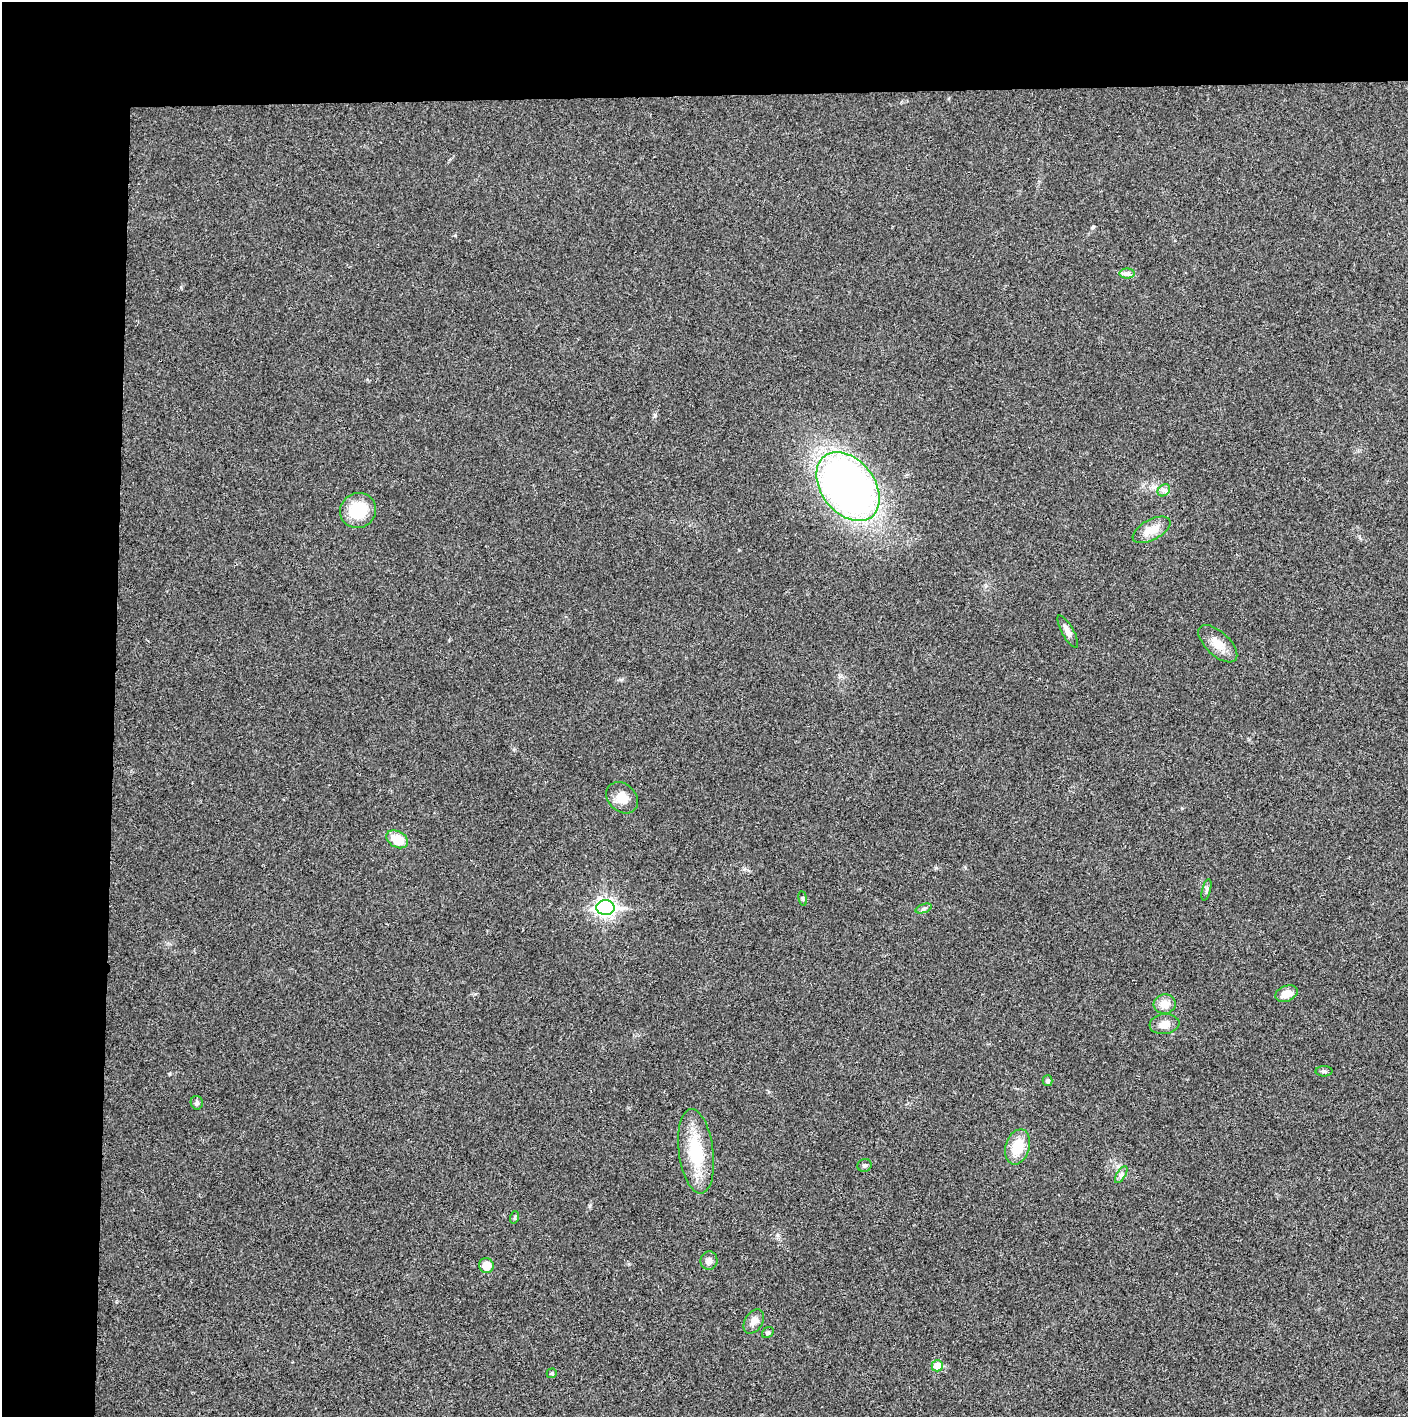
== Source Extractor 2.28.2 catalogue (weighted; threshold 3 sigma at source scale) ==
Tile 1 of 3 x 3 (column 1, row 1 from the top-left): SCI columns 4-1409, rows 2833-4247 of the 4222 x 4247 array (HDU 1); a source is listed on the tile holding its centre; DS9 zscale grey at full resolution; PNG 1410 x 1419 px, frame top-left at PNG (2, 2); each listed source drawn as its Kron ellipse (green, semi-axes under 4 px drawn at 4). Shown black and unused: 14% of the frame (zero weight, under 3 of 4 exposures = <1% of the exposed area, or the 3 px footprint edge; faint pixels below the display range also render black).
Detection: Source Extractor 2.28.2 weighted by HDU 2 'WHT'; one run over the whole footprint, this tile lists its part. Background 0.0191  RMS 0.0041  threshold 0.0184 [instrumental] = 3 sigma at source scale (4.5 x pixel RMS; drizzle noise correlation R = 1.50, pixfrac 1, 0.05/0.05 arcsec/px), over >= 5 px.
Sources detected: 30; all 30 listed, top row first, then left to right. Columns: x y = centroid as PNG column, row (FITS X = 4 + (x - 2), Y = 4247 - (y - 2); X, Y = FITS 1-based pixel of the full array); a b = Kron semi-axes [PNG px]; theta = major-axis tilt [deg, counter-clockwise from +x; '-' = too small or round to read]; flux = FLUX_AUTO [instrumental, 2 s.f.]
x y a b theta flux
1127 274 7 5 0 1.2
848 487 38 26 -52 250
1164 490 7 5 43 1.1
358 511 18 17 - 15
1151 530 21 10 28 5.7
1068 632 18 6 -61 2.5
1218 644 24 12 -43 5.7
622 798 18 13 -43 5.4
397 839 11 8 -29 8.7
1206 890 11 3 75 0.9
803 898 7 4 -82 0.53
605 908 9 7 -1 150
924 909 8 3 19 0.78
1286 994 11 7 21 4.8
1165 1004 11 9 6 3.9
1164 1024 15 10 6 3.5
1324 1071 8 5 1 0.95
1048 1081 5 5 - 1.1
197 1103 7 6 - 0.87
1018 1147 18 12 73 9.7
696 1151 42 17 -83 21
864 1165 7 6 - 0.86
1121 1174 10 4 59 1.1
515 1217 6 4 72 0.57
709 1261 9 8 - 2
486 1266 7 7 - 5.8
754 1321 13 9 58 2.6
768 1333 6 5 - 0.67
937 1366 6 5 - 8.4
552 1373 5 4 - 0.77
Unlisted compact peaks at least as high as the median listed source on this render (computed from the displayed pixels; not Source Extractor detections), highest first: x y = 655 415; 1093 227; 589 1206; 936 868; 455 235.